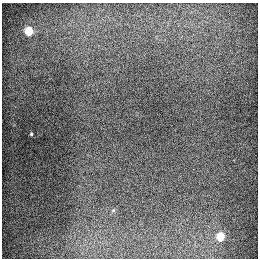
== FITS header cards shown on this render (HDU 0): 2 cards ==
NAXIS1  =                  256
NAXIS2  =                  256

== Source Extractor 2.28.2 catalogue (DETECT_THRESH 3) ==
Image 256 x 256 px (HDU 0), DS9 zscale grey, 1 PNG px = 1 image px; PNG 260 x 260 px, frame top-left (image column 1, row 256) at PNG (2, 3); no overlay
Background 1370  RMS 29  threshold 87.4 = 3 sigma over >= 5 px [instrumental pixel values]
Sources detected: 3; all 3 listed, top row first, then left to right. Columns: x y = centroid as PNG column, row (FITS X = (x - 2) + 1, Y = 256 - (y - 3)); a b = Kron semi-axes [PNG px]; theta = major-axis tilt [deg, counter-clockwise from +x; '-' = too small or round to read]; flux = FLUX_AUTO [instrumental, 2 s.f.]
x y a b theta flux
29 31 5 5 - 90000
31 134 3 3 - 2200
220 236 5 5 - 69000